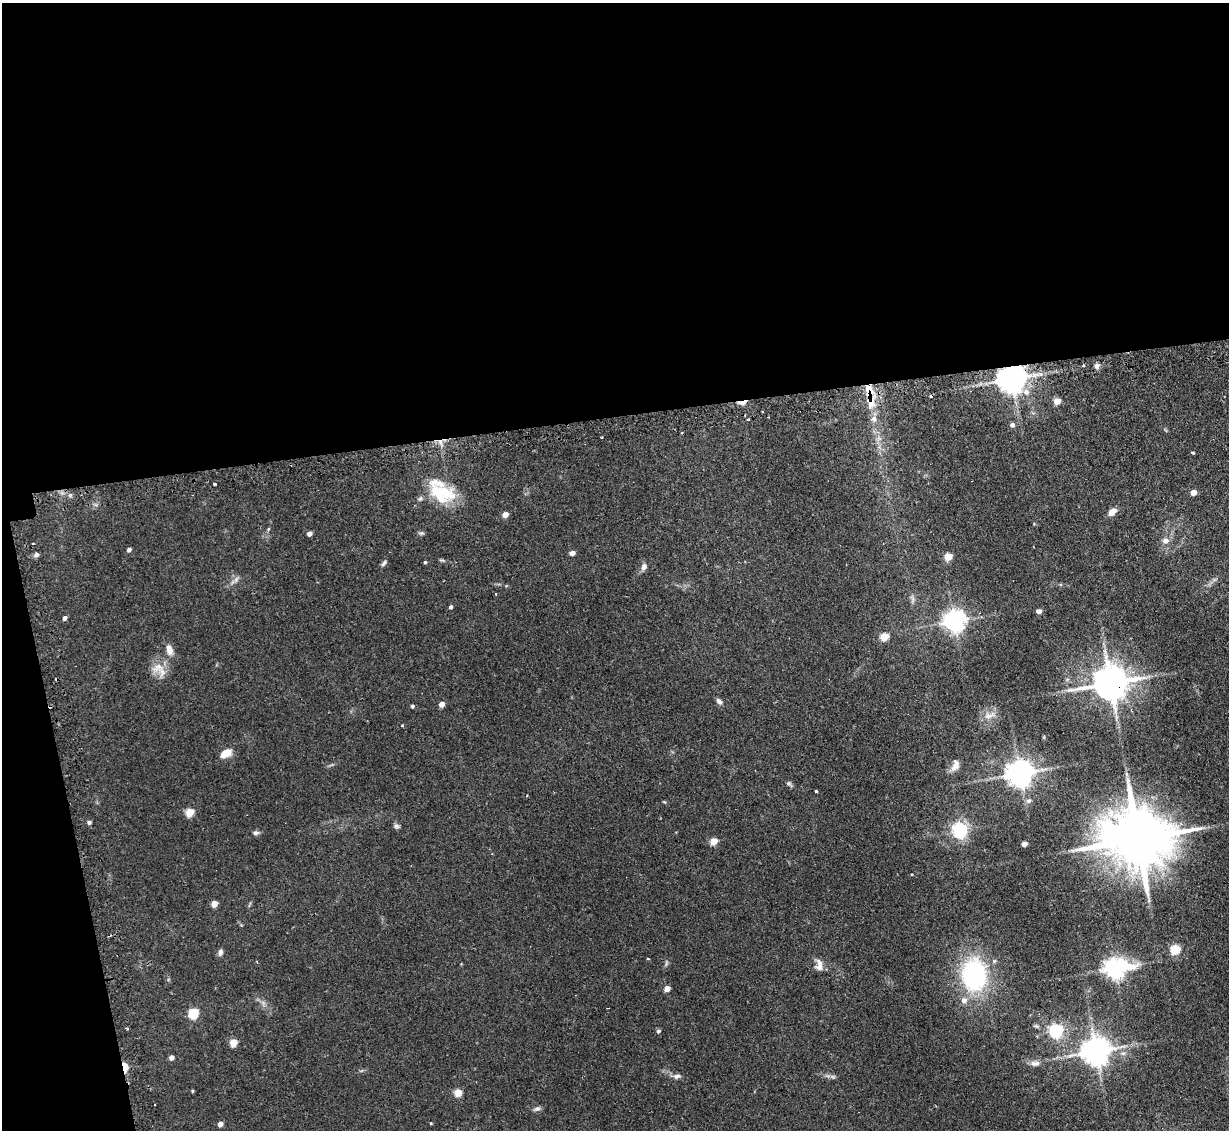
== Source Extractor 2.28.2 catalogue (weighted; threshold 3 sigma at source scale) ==
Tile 1 of 4 x 4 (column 1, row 1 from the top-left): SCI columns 33-1259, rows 3541-4668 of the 4972 x 4943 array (HDU 1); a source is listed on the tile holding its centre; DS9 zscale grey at full resolution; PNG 1231 x 1132 px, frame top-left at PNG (2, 3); no overlay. Shown black and unused: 40% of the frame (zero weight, under 2 of 3 exposures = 4% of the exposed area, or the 3 px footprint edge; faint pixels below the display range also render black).
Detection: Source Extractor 2.28.2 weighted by HDU 2 'WHT'; one run over the whole footprint, this tile lists its part. Background 0.137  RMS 0.0072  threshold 0.0322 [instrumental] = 3 sigma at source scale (4.5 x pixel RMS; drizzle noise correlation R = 1.50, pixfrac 1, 0.05/0.05 arcsec/px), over >= 5 px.
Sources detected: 92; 1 inside a brighter object's white glare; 3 cosmic-ray / hot-pixel residue — not listed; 1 inside a brighter listed object's ellipse — not listed separately; the other 87 listed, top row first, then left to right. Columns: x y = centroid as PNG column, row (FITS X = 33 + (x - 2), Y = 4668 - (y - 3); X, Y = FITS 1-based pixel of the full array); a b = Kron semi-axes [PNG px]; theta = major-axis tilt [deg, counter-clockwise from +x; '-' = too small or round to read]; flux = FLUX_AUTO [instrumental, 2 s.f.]
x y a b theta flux
1084 365 3 3 - 5
1097 366 7 5 89 2.7
1012 378 8 8 - 1100
869 390 21 10 -87 13
1026 392 8 8 - 4
1057 401 5 4 - 13
742 402 13 5 7 4.3
768 417 2 2 - 0.72
874 419 10 7 -76 3.9
748 420 3 2 - 0.95
1012 425 5 5 - 2.8
682 433 3 2 - 0.63
1193 453 3 3 - 1
214 484 3 3 - 1.4
444 492 38 22 -43 29
1193 492 5 4 - 8.7
70 495 5 5 - 1.1
420 498 7 5 68 1.4
1112 512 9 6 45 5.8
505 514 5 4 - 7
268 529 6 4 71 0.78
421 533 8 4 0 1.2
309 534 4 4 - 3.6
1165 540 7 7 - 4
33 543 3 3 - 1.5
129 549 4 4 - 2
572 553 6 5 - 3
36 555 7 5 25 1.9
948 557 5 5 - 17
442 560 7 4 -17 0.99
425 562 4 4 - 0.8
384 563 9 5 54 1.6
644 567 9 7 73 2.8
236 579 10 5 63 2.2
496 594 3 2 - 1.5
913 599 9 4 -71 1.7
451 607 4 4 - 1.6
1039 611 4 4 - 4.1
64 618 5 4 - 2.2
954 621 7 7 - 500
884 636 5 5 - 24
169 649 15 8 -73 5.1
158 667 19 12 24 9.6
1110 683 11 9 8 1700
719 701 9 6 -43 2.3
442 704 4 4 - 6.6
412 706 5 4 - 1.2
988 715 14 10 12 6.3
402 726 4 3 - 0.68
225 753 14 8 28 8.4
955 765 16 9 68 4.9
1020 773 8 8 - 900
789 783 6 6 - 1.4
816 791 3 3 - 1.1
1029 801 7 6 - 1.9
190 812 5 5 - 24
89 822 4 4 - 1.9
396 826 7 6 - 1.6
960 830 6 6 - 170
256 833 8 6 7 1.8
1138 839 24 15 5 6700
714 841 5 4 - 16
1024 844 4 4 - 5.4
214 904 5 5 - 7.2
1175 949 5 5 - 41
220 952 8 5 82 2.4
666 963 7 4 71 1.2
819 965 16 9 -85 5.1
1115 968 9 7 8 460
974 975 26 19 -88 110
667 988 5 4 - 6.3
964 1000 7 6 - 4.2
193 1013 6 5 - 47
658 1031 5 4 - 1.4
1056 1031 6 6 - 140
233 1043 5 5 - 17
1096 1051 9 8 - 990
171 1058 4 4 - 3.8
1035 1063 13 7 1 3.5
124 1067 7 4 -86 25
677 1076 10 6 12 2.5
833 1077 7 4 -19 1.4
192 1091 5 3 - 0.71
458 1092 5 5 - 18
537 1109 9 6 29 2
431 1123 3 3 - 0.51
220 1124 5 4 - 4.1
Overlapping masked pixels (flux is a lower limit): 6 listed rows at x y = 1012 378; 869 390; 742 402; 1110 683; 1138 839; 124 1067